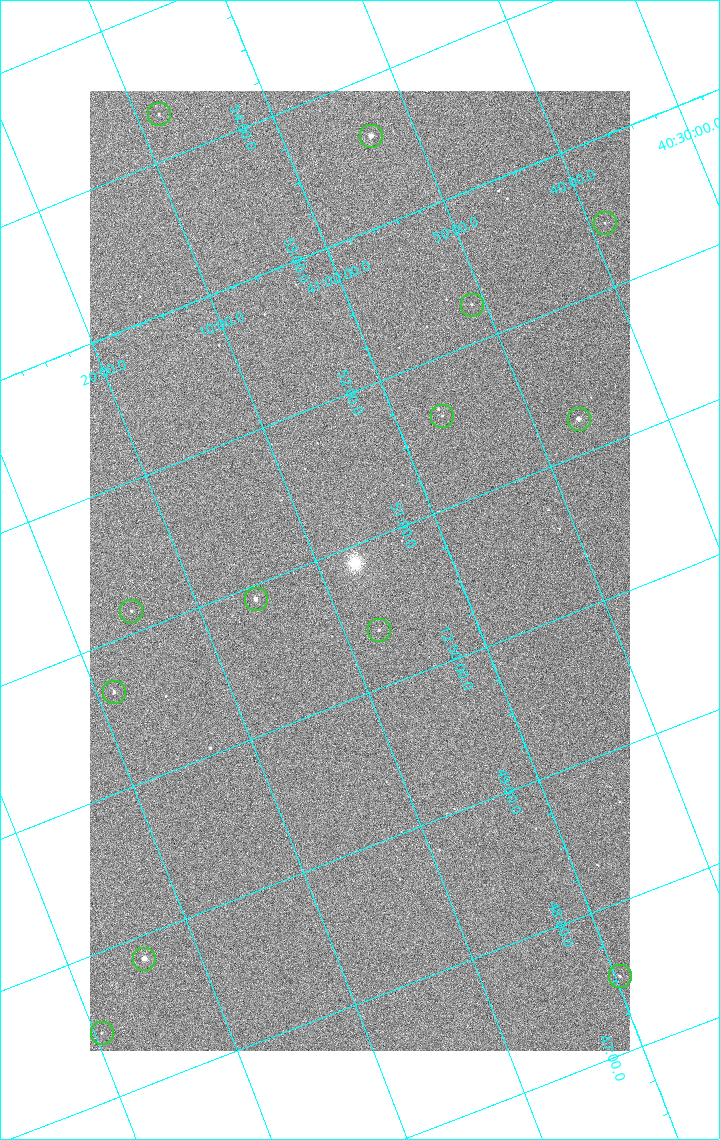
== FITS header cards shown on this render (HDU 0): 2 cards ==
NAXIS1  =                 1080 / length of data axis 1
NAXIS2  =                 1920 / length of data axis 2

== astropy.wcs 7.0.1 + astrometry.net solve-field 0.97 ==
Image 1080 x 1920 px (HDU 0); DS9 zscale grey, zoomed out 1/2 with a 90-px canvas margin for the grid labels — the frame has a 2x2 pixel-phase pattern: the four 2x2 pixel phases sit at different levels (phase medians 1287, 1060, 1028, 1281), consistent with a one-shot-colour (mosaic) sensor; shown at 1/2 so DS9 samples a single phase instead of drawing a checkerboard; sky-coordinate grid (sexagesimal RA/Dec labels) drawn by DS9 from the SOLVED WCS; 13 Tycho-2 reference stars matched to detected sources circled (green)
Header WCS: none
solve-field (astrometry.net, Tycho-2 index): SOLVED blind (the file carries no WCS)
Solved WCS: RA---TAN-SIP/DEC--TAN-SIP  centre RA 12:50:49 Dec +41:07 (192.71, +41.12 deg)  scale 2.37 arcsec/px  FOV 42.7' x 75.9'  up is +112 deg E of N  parity flipped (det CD > 0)
(file carries no celestial WCS; the grid is the blind solution)
Tycho-2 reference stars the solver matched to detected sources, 13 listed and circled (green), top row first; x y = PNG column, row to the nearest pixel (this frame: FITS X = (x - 90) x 2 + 1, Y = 1920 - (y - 91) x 2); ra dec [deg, ICRS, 3 dp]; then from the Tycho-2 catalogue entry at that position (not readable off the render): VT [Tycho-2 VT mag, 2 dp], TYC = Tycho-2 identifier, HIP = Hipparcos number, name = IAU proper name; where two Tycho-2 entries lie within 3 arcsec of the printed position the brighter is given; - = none
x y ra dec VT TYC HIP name
158 114 193.577 +41.138 11.52 3021-30-1 - -
370 136 193.403 +40.890 8.85 3021-977-1 62911 -
604 223 193.109 +40.648 12.32 3021-1216-1 - -
472 305 193.064 +40.851 11.36 3021-1025-1 - -
442 416 192.903 +40.941 11.82 3021-941-1 - -
578 419 192.810 +40.776 9.69 3021-1108-1 - -
256 600 192.726 +41.259 9.76 3023-213-1 62700 -
131 612 192.787 +41.417 12.26 3023-139-1 - -
378 630 192.596 +41.123 11.21 3021-53-1 - -
114 692 192.667 +41.478 11.08 3023-113-1 - -
144 959 192.211 +41.570 8.76 3023-975-1 62530 -
620 976 191.879 +40.995 12.38 3021-707-1 - -
102 1034 192.116 +41.658 12.38 3023-837-1 - -